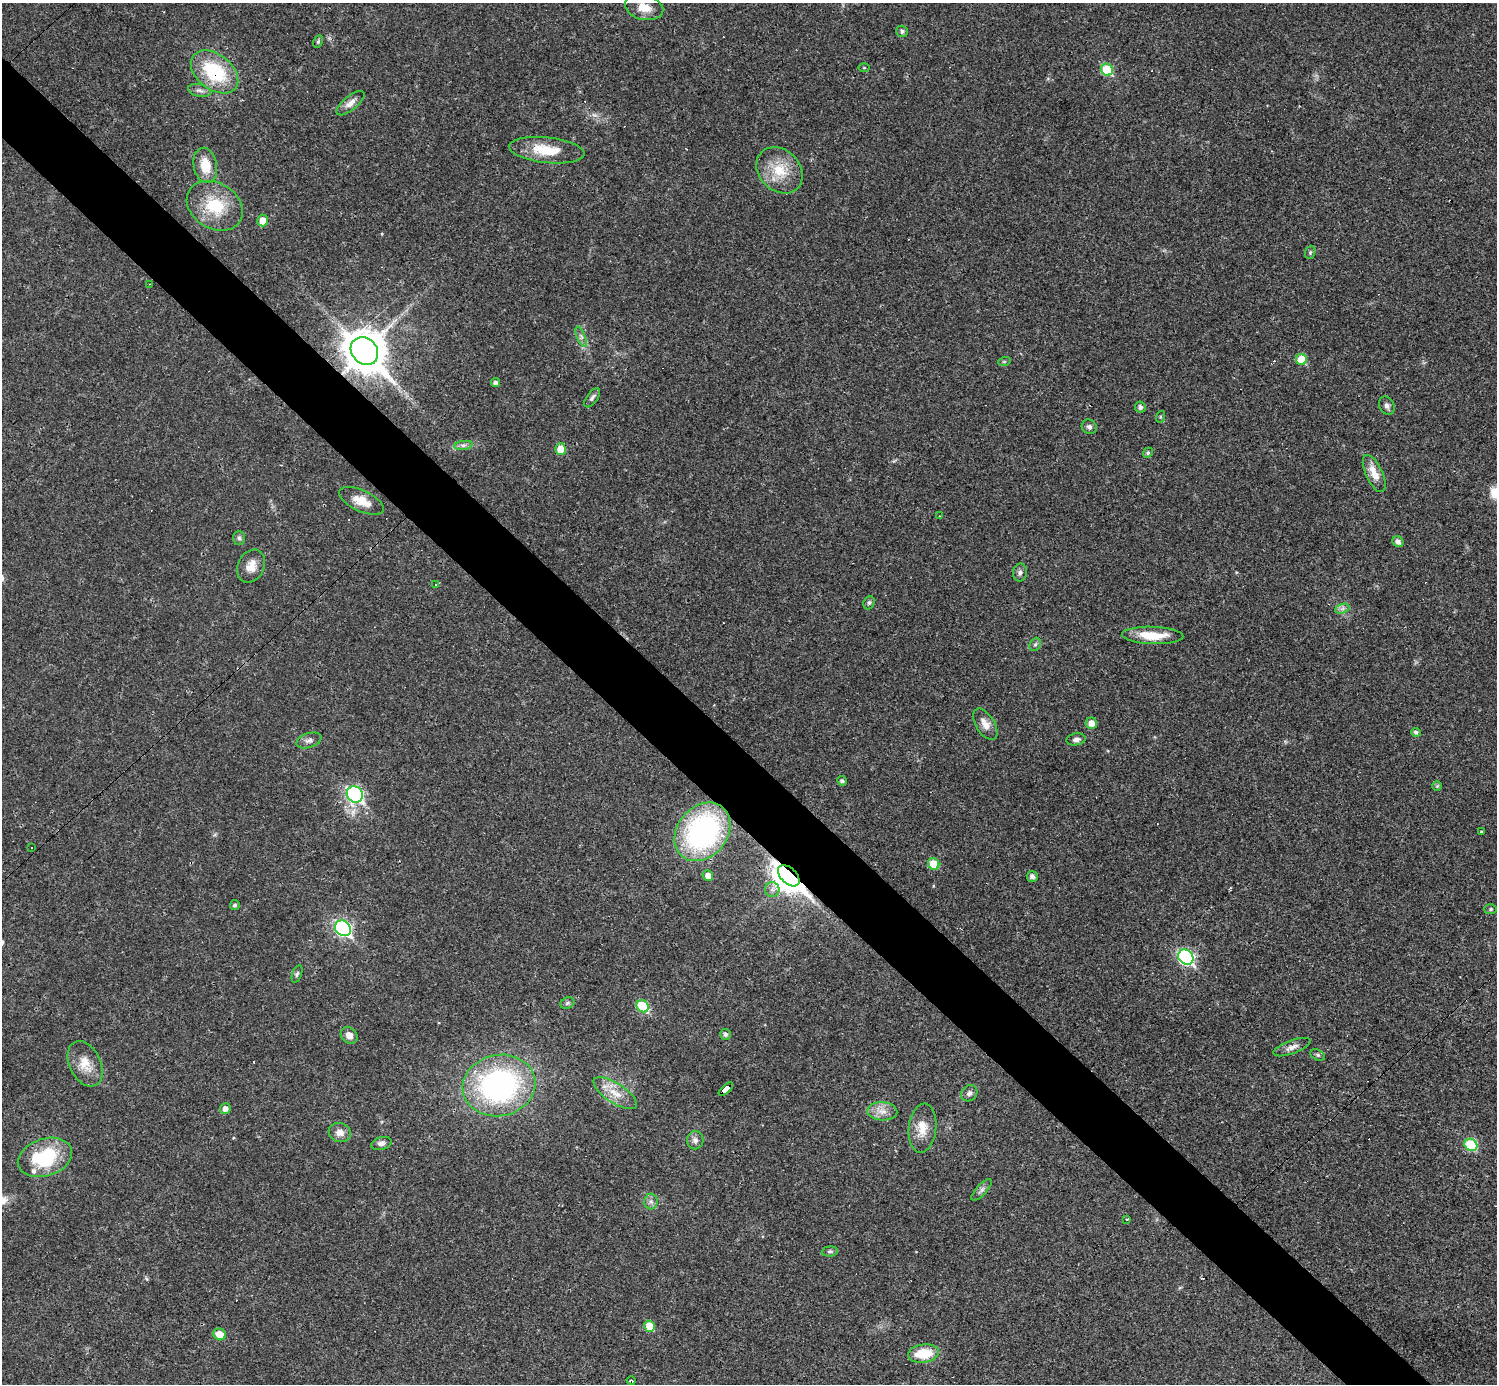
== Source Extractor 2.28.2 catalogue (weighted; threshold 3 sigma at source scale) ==
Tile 11 of 4 x 4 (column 3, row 3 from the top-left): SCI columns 2989-4483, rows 1678-3059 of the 5977 x 5977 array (HDU 1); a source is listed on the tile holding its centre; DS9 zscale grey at full resolution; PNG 1499 x 1386 px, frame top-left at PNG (2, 3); each listed source drawn as its Kron ellipse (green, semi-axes under 4 px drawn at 4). Shown black and unused: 5% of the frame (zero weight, under 3 of 4 exposures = <1% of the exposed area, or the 3 px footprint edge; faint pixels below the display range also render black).
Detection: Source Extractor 2.28.2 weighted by HDU 2 'WHT'; one run over the whole footprint, this tile lists its part. Background 0.0189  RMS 0.0037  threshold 0.0165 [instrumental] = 3 sigma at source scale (4.5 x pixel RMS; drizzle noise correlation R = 1.50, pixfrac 1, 0.05/0.05 arcsec/px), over >= 5 px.
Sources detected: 98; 1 too faint to see at this stretch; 8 cosmic-ray / hot-pixel residue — neither listed nor drawn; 1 inside a brighter listed object's ellipse — not listed separately; the other 88 listed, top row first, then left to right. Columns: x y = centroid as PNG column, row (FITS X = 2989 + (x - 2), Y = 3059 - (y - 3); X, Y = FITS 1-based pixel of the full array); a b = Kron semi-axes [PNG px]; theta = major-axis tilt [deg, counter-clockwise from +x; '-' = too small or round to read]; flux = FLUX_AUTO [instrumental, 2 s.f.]
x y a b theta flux
644 7 19 12 -13 5.2
902 31 6 5 - 0.9
318 41 6 4 63 0.55
864 68 5 3 - 0.35
1107 70 6 5 - 17
214 72 27 17 -38 24
199 90 11 6 -13 1.5
350 103 17 7 39 2.5
547 150 38 13 -6 11
205 165 18 11 -79 7.2
780 170 25 20 -45 11
215 206 30 23 -32 16
263 221 6 5 - 4.1
1310 252 7 5 70 0.58
150 284 3 2 - 0.25
581 337 11 4 -68 1.1
364 351 15 12 -46 1000
1302 359 6 5 - 9.1
1004 362 6 4 19 0.54
496 383 4 4 - 1.2
592 398 11 5 53 1
1387 406 9 7 -64 1.4
1140 407 5 5 - 1.2
1160 417 6 4 72 0.39
1089 427 8 7 - 1.2
463 445 9 4 8 1
561 449 6 5 - 6.5
1148 453 5 4 - 0.58
1374 473 20 8 -65 5
362 501 24 10 -25 5.7
939 516 3 2 - 0.49
239 538 7 6 - 0.9
1398 542 6 5 - 1.7
251 566 17 13 64 4.4
1020 573 9 7 80 1.3
436 584 4 3 - 0.9
869 603 7 5 67 0.76
1342 609 7 4 18 1.1
1153 635 31 8 -2 9.5
1035 644 7 5 66 0.72
1091 723 6 5 - 3
985 724 17 9 -58 3.4
1416 732 5 4 - 0.89
1076 739 9 6 10 1.5
309 740 13 7 19 1.7
842 781 5 4 - 0.87
1437 786 5 5 - 0.46
355 794 9 7 -48 75
702 832 32 25 51 78
1481 832 4 3 - 0.28
31 848 2 2 - 0.27
934 864 6 5 - 8.2
708 875 5 5 - 2.5
789 876 13 8 -44 500
1032 876 5 5 - 1.5
772 890 7 7 - 1.6
235 905 5 4 - 0.79
1490 909 6 5 - 0.6
343 928 8 7 - 80
1186 957 8 7 - 69
297 974 9 4 71 0.77
567 1003 7 5 23 0.83
643 1006 6 5 - 19
725 1034 5 5 - 1.1
349 1035 9 7 -44 2.2
1292 1047 19 6 20 2.1
1318 1055 8 5 -27 0.73
85 1064 24 15 -64 6.6
499 1085 37 30 11 87
726 1089 9 4 42 74
615 1093 25 10 -33 5.9
969 1093 9 7 45 1.2
225 1109 5 5 - 1.9
882 1111 15 9 -3 3.5
922 1128 24 14 84 6.2
340 1133 11 9 -20 3
695 1140 9 8 - 1.7
381 1143 10 6 15 1.6
1471 1145 6 5 - 21
45 1157 28 18 18 24
982 1190 14 5 48 1.4
651 1202 8 6 -88 1.3
1127 1219 4 3 - 0.45
830 1251 8 5 5 0.72
650 1326 5 5 - 8.3
220 1334 6 5 - 5
923 1353 15 9 7 10
631 1381 5 3 - 0.61
Overlapping masked pixels (flux is a lower limit): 4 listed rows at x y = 214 72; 364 351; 789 876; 726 1089